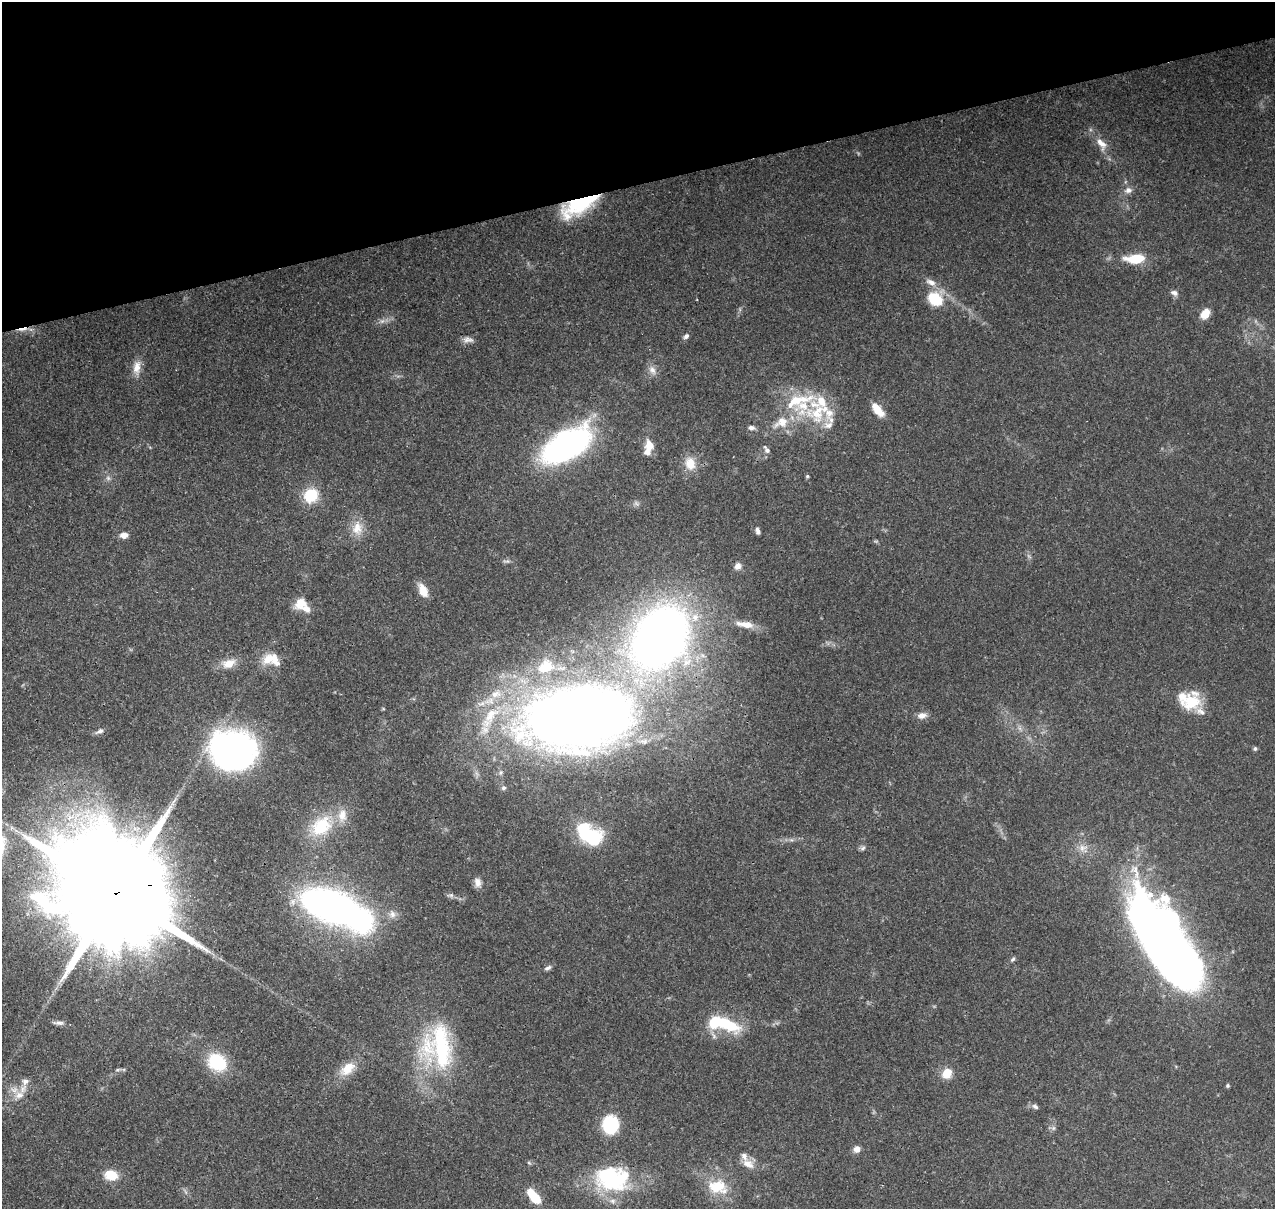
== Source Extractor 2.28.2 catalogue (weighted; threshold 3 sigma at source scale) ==
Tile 3 of 4 x 4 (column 3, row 1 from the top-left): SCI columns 2662-3934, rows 3753-4959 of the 5323 x 5039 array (HDU 1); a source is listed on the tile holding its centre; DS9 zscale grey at full resolution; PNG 1277 x 1211 px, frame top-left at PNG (2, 2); no overlay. Shown black and unused: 15% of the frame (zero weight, under 3 of 4 exposures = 8% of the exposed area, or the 3 px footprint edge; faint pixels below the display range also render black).
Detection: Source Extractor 2.28.2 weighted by HDU 2 'WHT'; one run over the whole footprint, this tile lists its part. Background 0.0758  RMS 0.0035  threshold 0.0156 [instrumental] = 3 sigma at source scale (4.5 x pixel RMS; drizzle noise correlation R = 1.50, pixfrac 1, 0.0396/0.0396 arcsec/px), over >= 5 px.
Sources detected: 100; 2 too faint to see at this stretch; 6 inside a brighter object's white glare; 1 cosmic-ray / hot-pixel residue — not listed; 16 inside a brighter listed object's ellipse — not listed separately; the other 75 listed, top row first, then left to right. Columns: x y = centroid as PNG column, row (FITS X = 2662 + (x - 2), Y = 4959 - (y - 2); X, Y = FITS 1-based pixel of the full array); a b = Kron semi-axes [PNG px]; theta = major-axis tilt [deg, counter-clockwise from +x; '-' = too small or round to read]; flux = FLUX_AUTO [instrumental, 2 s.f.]
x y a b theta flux
1101 144 22 11 -55 4.6
1128 190 10 8 1 1.9
576 203 35 24 43 29
1135 259 25 11 3 10
931 282 15 8 -21 2.8
1174 293 10 7 -26 1.4
935 299 16 13 -39 13
1205 314 12 8 53 4.3
382 321 8 4 36 1
686 336 8 6 44 1
468 340 14 7 -1 1.9
137 367 20 10 80 3.9
652 370 14 9 -63 2.4
797 400 46 18 15 18
877 410 17 8 -52 5.9
817 412 33 25 57 17
781 422 25 16 26 8.6
751 428 9 5 -6 1.4
649 445 13 11 -71 3.8
567 446 43 21 31 110
767 450 11 6 -56 1.4
690 463 18 14 -76 5.7
807 476 5 4 - 0.45
311 495 15 13 37 12
357 528 20 14 85 5.2
758 531 7 4 -76 1.2
124 535 9 6 0 2.4
507 561 11 4 -7 0.86
738 566 9 8 - 1.8
423 590 15 8 -66 5.3
301 603 15 11 42 5.1
745 624 26 8 -9 4.7
660 637 51 38 56 310
271 659 24 16 -9 7.3
229 663 17 10 20 5
545 667 24 19 23 11
1191 702 25 18 4 11
491 715 32 16 56 14
922 716 12 8 7 2.3
578 717 82 47 7 550
100 731 11 6 25 1.3
1255 749 5 5 - 0.66
233 750 33 28 -7 170
504 788 6 6 - 0.95
321 826 34 25 41 18
586 834 19 12 -62 24
863 848 8 5 28 0.84
1082 848 12 9 5 2.6
478 882 13 8 -79 2.1
114 894 64 27 11 15000
451 895 9 7 -5 1
330 906 39 19 -20 230
392 914 10 9 - 2
1167 949 99 37 -60 380
1013 959 7 5 50 0.73
548 968 10 5 22 1.1
59 1023 15 6 -2 1.5
728 1025 30 13 -25 16
441 1046 71 30 -85 41
217 1062 23 18 -35 16
347 1069 23 13 38 6.8
947 1073 13 11 51 4.8
25 1081 10 8 42 1.7
1228 1086 4 4 - 0.57
19 1095 13 10 15 3.2
1035 1107 10 5 -33 1
610 1125 17 15 88 17
1053 1128 6 6 - 0.86
857 1149 7 6 - 2.4
529 1163 6 4 -19 0.47
748 1164 18 10 -29 3.8
111 1175 9 7 -9 12
609 1177 35 26 -33 34
717 1186 26 19 2 11
534 1196 14 7 -48 12
Overlapping masked pixels (flux is a lower limit): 3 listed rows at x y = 576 203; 578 717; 114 894